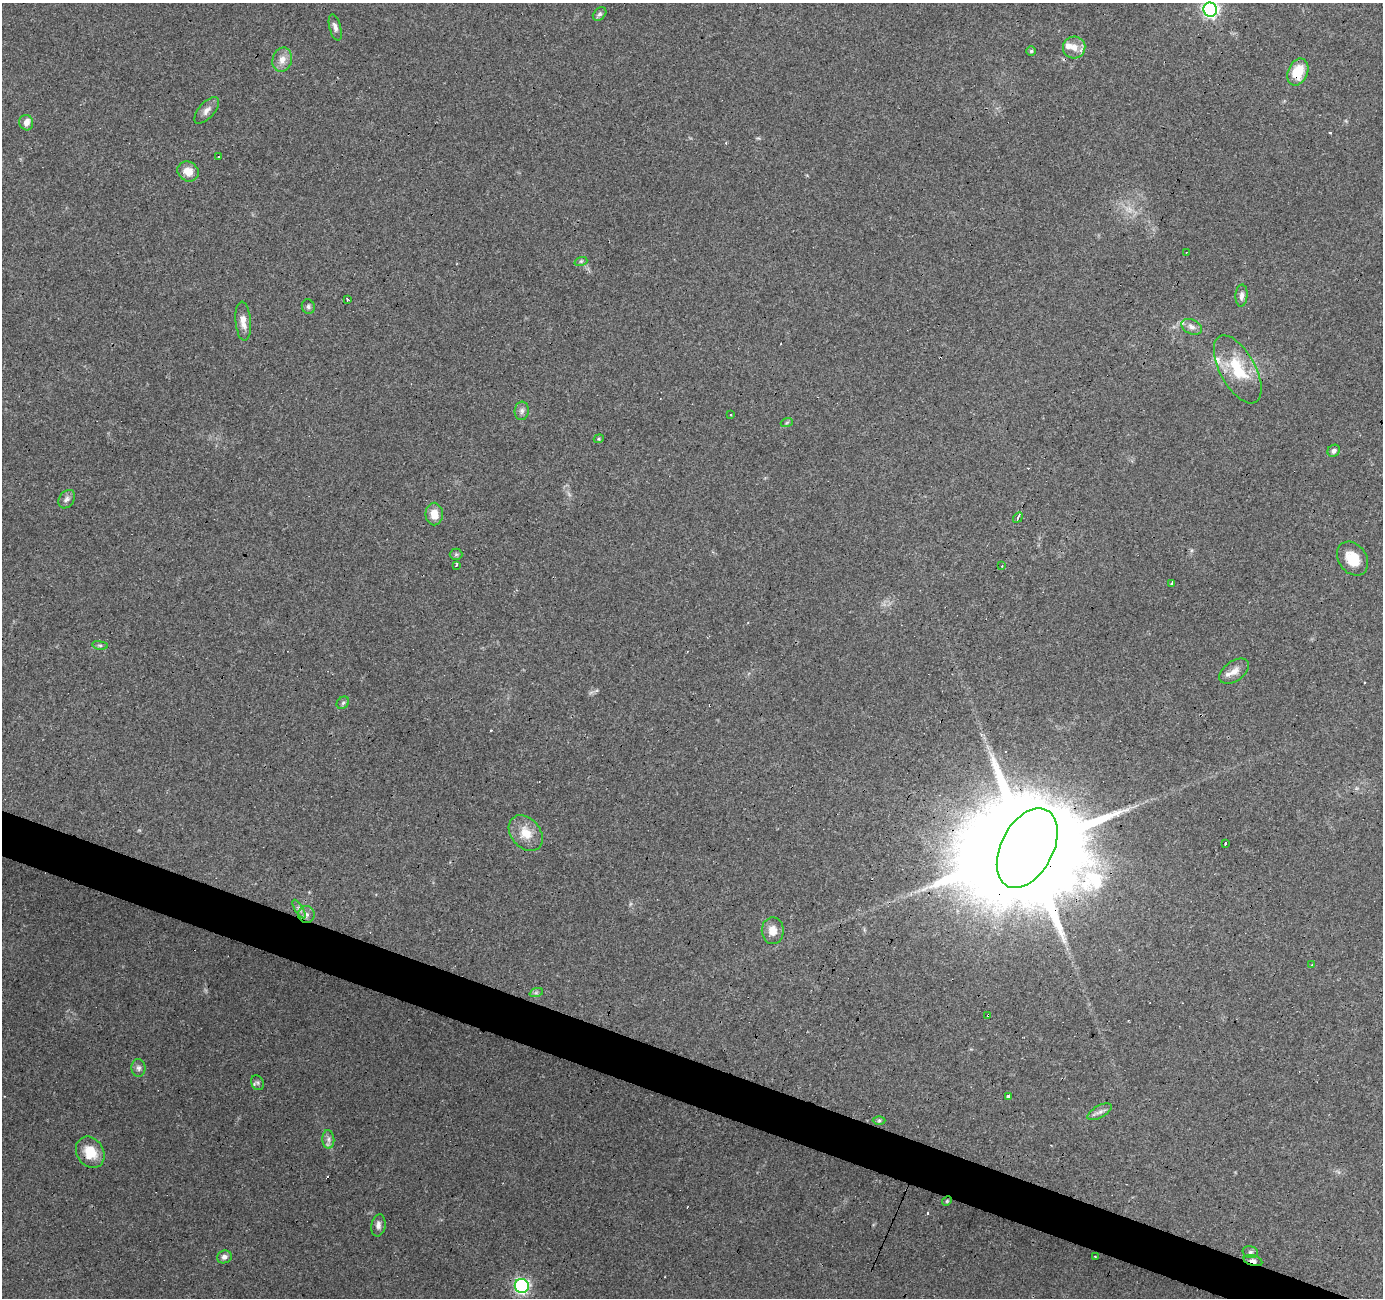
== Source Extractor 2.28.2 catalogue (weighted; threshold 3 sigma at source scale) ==
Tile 6 of 4 x 4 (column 2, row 2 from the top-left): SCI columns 1388-2768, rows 2867-4162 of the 5531 x 5667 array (HDU 1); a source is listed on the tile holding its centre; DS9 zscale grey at full resolution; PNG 1385 x 1300 px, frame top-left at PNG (2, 3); each listed source drawn as its Kron ellipse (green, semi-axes under 4 px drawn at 4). Shown black and unused: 3% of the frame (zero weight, under 3 of 4 exposures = <1% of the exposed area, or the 3 px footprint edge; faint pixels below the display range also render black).
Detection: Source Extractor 2.28.2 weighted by HDU 2 'WHT'; one run over the whole footprint, this tile lists its part. Background 0.109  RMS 0.006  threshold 0.0272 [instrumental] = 3 sigma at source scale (4.5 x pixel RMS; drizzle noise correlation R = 1.50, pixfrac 1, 0.0396/0.0396 arcsec/px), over >= 5 px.
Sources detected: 71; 1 too faint to see at this stretch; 10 cosmic-ray / hot-pixel residue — neither listed nor drawn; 2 inside a brighter listed object's ellipse — not listed separately; the other 58 listed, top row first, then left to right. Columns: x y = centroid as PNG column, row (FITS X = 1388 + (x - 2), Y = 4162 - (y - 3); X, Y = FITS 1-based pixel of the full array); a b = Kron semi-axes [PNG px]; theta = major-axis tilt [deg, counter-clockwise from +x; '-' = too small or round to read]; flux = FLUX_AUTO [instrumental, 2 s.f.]
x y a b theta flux
1210 10 7 7 - 150
600 14 8 5 43 1.4
335 27 13 6 -75 2.7
1074 48 11 11 - 6
1031 51 5 5 - 0.89
282 60 12 9 74 5.3
1298 72 14 10 66 15
207 110 16 7 48 3.5
26 123 8 7 - 4.2
219 157 3 3 - 2.2
188 171 11 9 -35 7.4
1186 253 3 2 - 0.73
581 261 6 4 18 0.95
1241 295 11 6 86 2.5
347 299 3 3 - 3.7
308 307 7 6 - 1.5
243 321 20 7 -85 5.7
1192 327 11 7 -25 2.9
1238 369 37 17 -61 26
522 411 9 7 85 2.2
731 414 3 3 - 3.9
787 422 6 4 20 0.77
599 439 5 4 - 0.79
1334 451 7 5 38 2
67 499 10 7 56 2.4
434 514 11 8 -90 7
1018 518 6 3 58 1.5
456 554 6 6 - 1.1
1353 559 18 14 -54 12
456 565 4 3 - 1.6
1002 566 2 2 - 0.59
1171 583 3 3 - 2.1
100 645 8 4 -8 1.2
1234 671 17 10 35 5.4
343 703 7 5 44 1.4
526 833 20 14 -50 11
1225 843 3 2 - 1
1027 848 43 26 63 27000
299 909 10 4 -58 2
306 914 8 8 - 2.8
773 931 13 11 -89 6
1312 965 3 3 - 0.53
536 993 7 4 19 1.2
988 1015 4 3 - 1.6
138 1068 9 7 -86 2
257 1083 8 6 -65 1.5
1008 1096 3 3 - 8
1100 1112 14 6 29 2.5
879 1120 6 4 1 0.88
328 1139 9 6 -85 2.2
90 1152 17 13 -57 14
947 1201 5 4 - 0.71
378 1225 11 7 80 2.6
1250 1252 8 6 -15 1.5
1095 1256 3 2 - 0.51
224 1257 7 6 - 2.4
1253 1261 9 5 -16 2.9
522 1286 7 7 - 130
Overlapping masked pixels (flux is a lower limit): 5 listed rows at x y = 1298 72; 1027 848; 988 1015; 90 1152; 1253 1261
Isophote crosses this tile's border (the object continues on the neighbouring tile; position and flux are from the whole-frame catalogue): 1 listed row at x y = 1210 10